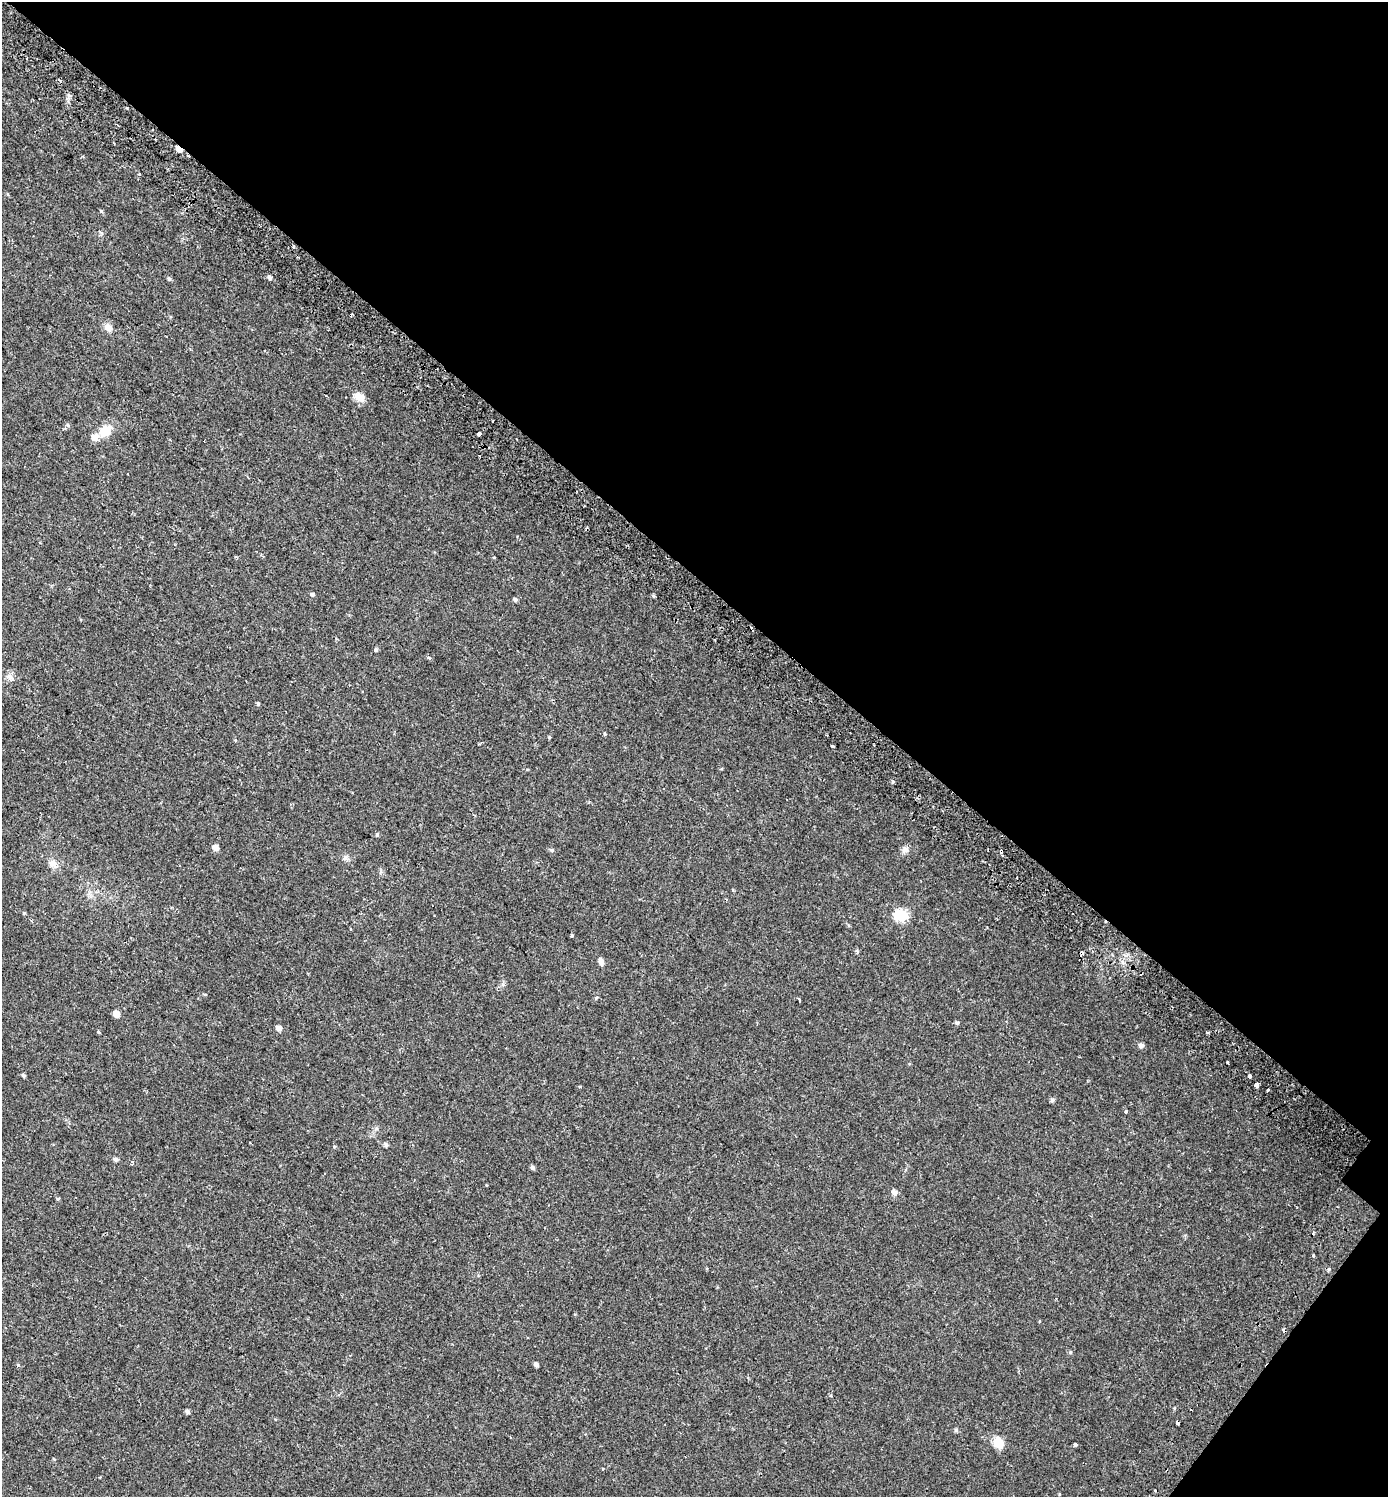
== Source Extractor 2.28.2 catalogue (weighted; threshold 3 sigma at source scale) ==
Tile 8 of 4 x 4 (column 4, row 2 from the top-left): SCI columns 4501-5886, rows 3062-4556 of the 6167 x 6134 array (HDU 1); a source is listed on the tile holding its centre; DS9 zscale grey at full resolution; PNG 1390 x 1499 px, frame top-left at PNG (2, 2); no overlay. Shown black and unused: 40% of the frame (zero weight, under 2 of 3 exposures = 5% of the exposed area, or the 3 px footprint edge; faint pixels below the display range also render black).
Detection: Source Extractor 2.28.2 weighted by HDU 2 'WHT'; one run over the whole footprint, this tile lists its part. Background 0.0158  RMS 0.003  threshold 0.0134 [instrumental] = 3 sigma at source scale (4.5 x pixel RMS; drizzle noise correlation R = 1.50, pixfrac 1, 0.0396/0.0396 arcsec/px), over >= 5 px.
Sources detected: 72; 6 cosmic-ray / hot-pixel residue — not listed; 1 inside a brighter listed object's ellipse — not listed separately; the other 65 listed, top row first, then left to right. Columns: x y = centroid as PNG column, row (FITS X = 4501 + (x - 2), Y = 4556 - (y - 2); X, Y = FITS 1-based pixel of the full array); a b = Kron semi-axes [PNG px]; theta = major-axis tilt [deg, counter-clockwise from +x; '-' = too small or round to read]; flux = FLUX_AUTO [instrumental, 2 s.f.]
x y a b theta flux
179 149 7 4 -33 3.9
188 156 3 2 - 1.7
101 211 6 4 -46 0.36
294 246 4 3 - 1
269 277 5 5 - 0.71
169 279 5 5 - 0.46
108 328 10 8 -40 1.7
325 396 3 2 - 0.29
359 397 13 9 -25 2.5
68 425 6 5 - 0.47
105 431 15 11 40 4.9
479 434 3 3 - 25
479 456 3 2 - 0.47
312 594 5 4 - 0.49
515 599 6 5 - 0.57
375 650 3 3 - 1.5
10 677 11 5 -22 0.94
258 704 5 4 - 0.34
605 734 4 4 - 0.29
549 737 5 4 - 0.33
235 740 3 3 - 0.47
832 746 3 3 - 0.53
377 834 5 4 - 0.42
215 847 6 5 - 1.7
905 849 9 9 - 1.2
552 850 6 4 -17 0.54
1001 851 4 3 - 1.8
345 858 8 7 - 0.89
53 864 13 9 -43 1.9
24 913 6 3 -17 0.27
901 915 8 7 - 17
351 929 4 2 - 0.24
571 935 4 3 - 0.7
857 951 5 4 - 0.42
601 961 9 6 -77 0.98
799 1000 4 3 - 0.87
116 1014 6 5 - 2.3
957 1023 6 5 - 0.53
279 1028 6 5 - 1.3
98 1032 5 3 - 0.27
1141 1045 7 6 - 0.74
1228 1062 3 2 - 0.32
24 1075 5 4 - 0.46
1249 1076 3 3 - 2
1257 1085 4 4 - 5.3
1268 1090 3 3 - 1.2
1052 1100 5 5 - 0.65
1126 1112 3 3 - 0.68
386 1145 6 5 - 0.63
116 1159 5 5 - 0.73
132 1162 7 4 75 0.4
533 1167 5 5 - 0.63
894 1192 7 6 - 1.2
1313 1232 4 3 - 0.39
1313 1255 3 3 - 1.1
1283 1330 3 3 - 2.3
1070 1352 5 4 - 0.34
18 1365 5 4 - 0.3
536 1365 5 4 - 0.79
187 1412 5 4 - 0.74
1177 1422 4 3 - 2
956 1430 6 5 - 0.43
998 1443 14 10 -65 3.8
1075 1444 4 3 - 1.4
1059 1494 5 3 - 0.22
Overlapping masked pixels (flux is a lower limit): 6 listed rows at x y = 179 149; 188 156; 294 246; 1001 851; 1283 1330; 1177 1422
Unlisted compact peaks at least as high as the median listed source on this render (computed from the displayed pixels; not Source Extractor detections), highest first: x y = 653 596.